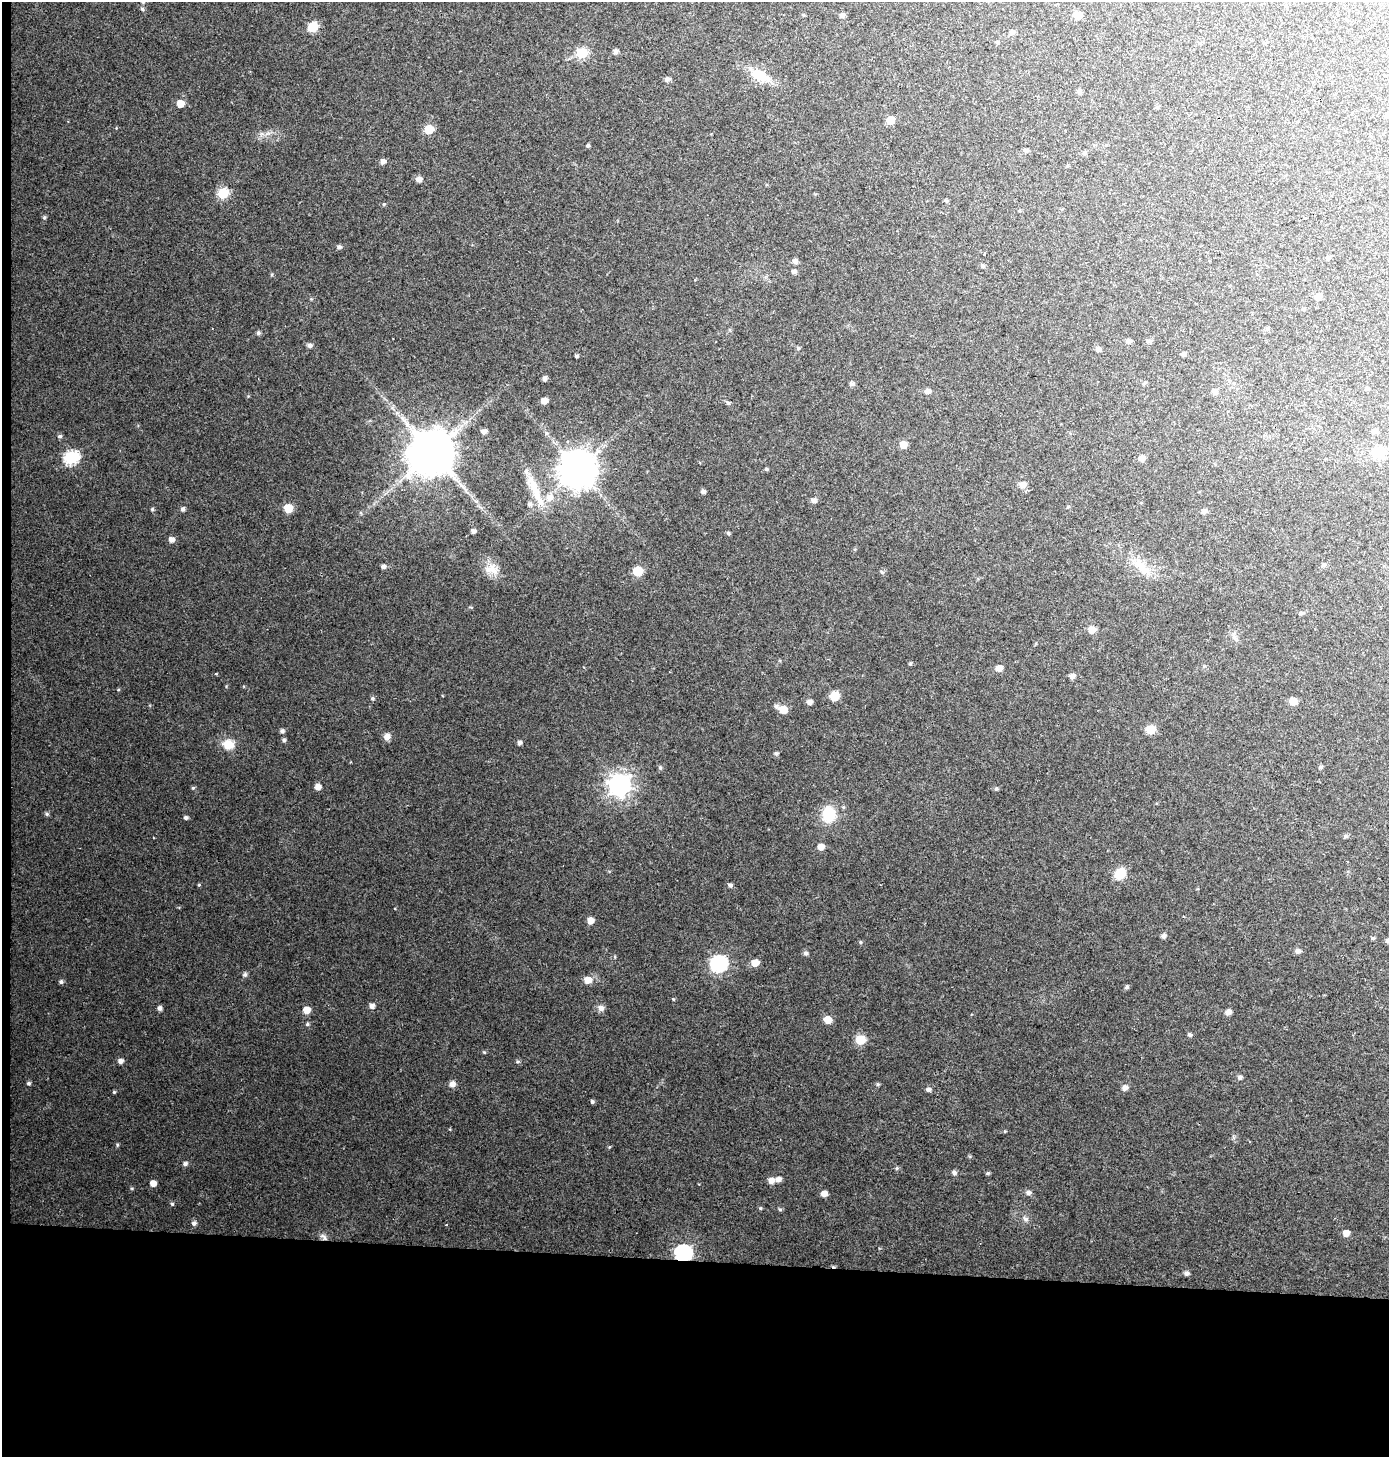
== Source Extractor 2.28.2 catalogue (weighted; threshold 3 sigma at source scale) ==
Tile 7 of 3 x 3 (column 1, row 3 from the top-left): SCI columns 229-1615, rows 10-1464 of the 4620 x 4374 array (HDU 1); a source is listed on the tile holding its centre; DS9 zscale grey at full resolution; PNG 1391 x 1459 px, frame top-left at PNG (2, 2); no overlay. Shown black and unused: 14% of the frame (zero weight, under 2 of 3 exposures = <1% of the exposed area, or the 3 px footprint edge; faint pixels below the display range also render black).
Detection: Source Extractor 2.28.2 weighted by HDU 2 'WHT'; one run over the whole footprint, this tile lists its part. Background 0.055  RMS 0.0061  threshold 0.0277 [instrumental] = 3 sigma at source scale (4.5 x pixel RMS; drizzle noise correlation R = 1.50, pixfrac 1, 0.0396/0.0396 arcsec/px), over >= 5 px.
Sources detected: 162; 1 inside a brighter listed object's ellipse — not listed separately; the other 161 listed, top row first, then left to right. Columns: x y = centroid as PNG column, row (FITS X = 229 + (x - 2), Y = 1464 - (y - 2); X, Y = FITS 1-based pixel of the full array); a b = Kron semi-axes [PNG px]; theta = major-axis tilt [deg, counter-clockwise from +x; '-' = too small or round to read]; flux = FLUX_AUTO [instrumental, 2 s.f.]
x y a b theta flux
142 9 5 4 - 0.94
803 15 5 4 - 0.67
842 15 5 5 - 2.1
1078 15 6 6 - 7.1
313 27 7 6 - 16
1012 32 5 5 - 2
997 42 5 3 - 0.66
616 52 5 5 - 2.3
582 53 6 6 - 35
760 75 24 13 -22 12
667 79 6 5 - 1.7
1079 91 6 6 - 1.4
180 103 5 5 - 8.5
891 120 5 5 - 11
429 129 6 5 - 19
588 145 5 4 - 0.89
1026 151 6 5 - 1.3
1084 153 5 4 - 0.96
383 162 6 5 - 2.1
419 179 6 6 - 2.7
223 193 6 6 - 41
946 201 5 4 - 0.8
384 204 5 4 - 0.58
44 217 5 5 - 0.95
1277 224 4 3 - 2.5
339 247 6 5 - 1.5
984 254 3 3 - 3.3
1328 258 5 5 - 0.94
795 261 6 5 - 2.1
983 266 5 4 - 1.2
794 272 5 5 - 1.5
1318 296 6 6 - 3
1304 309 5 3 - 0.63
1267 329 5 4 - 0.95
258 333 5 5 - 1.2
1128 341 6 5 - 1.9
1150 341 8 5 -6 1.1
309 345 6 6 - 1.6
798 348 5 5 - 0.81
1098 349 6 5 - 2
1183 354 5 4 - 1.4
576 356 4 3 - 0.87
544 379 5 5 - 1.6
852 384 6 5 - 1.6
1143 384 5 4 - 0.63
1367 388 4 4 - 1.1
928 391 6 5 - 2.5
1215 392 5 5 - 2.6
544 400 5 5 - 4.2
728 403 6 4 -71 0.8
1375 431 6 6 - 1.9
484 432 7 5 -4 1.9
546 433 6 4 -89 0.97
60 436 6 4 14 1
903 445 6 5 - 6
432 452 12 11 - 2600
1379 453 6 6 - 44
71 458 7 6 - 77
1141 458 6 6 - 3.6
578 469 10 10 - 1400
766 469 4 4 - 0.74
1022 485 8 8 - 3
534 487 31 11 -65 13
703 492 5 5 - 1.5
550 498 10 8 29 4.7
814 500 7 6 - 1.9
529 504 6 6 - 1.5
1068 507 4 4 - 0.65
288 508 6 6 - 11
152 509 5 4 - 0.75
183 509 5 5 - 1.4
1204 511 6 6 - 2
473 531 4 4 - 2
728 533 5 4 - 0.76
171 540 5 5 - 2.9
1140 565 25 10 -43 9.7
1324 565 6 5 - 1.2
383 566 5 5 - 1.8
491 570 21 8 -7 5.9
637 571 6 6 - 21
882 572 6 5 - 0.92
1301 613 6 4 15 1.1
1092 630 7 6 - 5.3
910 664 6 3 20 0.63
999 668 7 6 - 3.9
216 674 3 3 - 0.63
1072 676 6 5 - 2.2
834 696 7 7 - 9.8
372 698 5 5 - 0.84
1293 701 7 6 - 6.9
809 702 5 5 - 2.1
776 706 7 6 - 1.3
783 710 6 6 - 9
1150 729 6 5 - 20
282 731 6 5 - 1.5
387 737 8 7 - 3
284 740 5 5 - 1.1
519 742 5 5 - 1.7
228 744 13 11 -11 7.8
776 753 6 4 -69 0.96
1320 767 5 5 - 0.85
660 768 6 4 -1 0.79
619 785 8 8 - 380
318 787 5 5 - 3.8
193 788 5 5 - 0.75
996 789 5 4 - 0.87
47 814 5 5 - 0.95
829 814 15 12 -82 18
186 818 5 4 - 1.3
1345 836 6 4 22 1
821 847 5 5 - 4.6
1120 874 9 8 - 15
199 885 4 3 - 0.56
730 885 6 5 - 1.3
590 920 6 6 - 4.5
1163 936 6 6 - 1.6
1373 938 5 4 - 0.82
1297 951 7 6 - 1.7
805 953 6 5 - 1.4
755 963 6 5 - 6.7
719 964 7 7 - 140
245 974 6 5 - 1.3
588 980 7 7 - 5.4
61 982 6 4 75 1.1
1127 987 5 4 - 1.1
673 999 4 4 - 0.53
372 1006 6 6 - 2.2
160 1008 6 5 - 1.7
601 1008 7 7 - 2.7
307 1010 5 5 - 7.1
1228 1012 5 5 - 3.3
827 1019 6 6 - 6.6
307 1024 5 4 - 0.84
1189 1035 5 5 - 1.1
860 1040 6 5 - 23
120 1061 6 5 - 2.3
1240 1077 6 5 - 1.3
29 1083 5 4 - 1.1
452 1084 8 7 - 2.7
878 1084 5 3 - 0.71
1125 1088 6 6 - 2.4
928 1090 6 5 - 1.6
114 1092 5 4 - 0.66
592 1102 5 4 - 1
117 1145 6 3 73 0.63
185 1164 6 5 - 1.5
897 1168 5 3 - 0.68
954 1173 6 5 - 1.7
988 1173 5 4 - 0.83
778 1179 6 6 - 2.6
771 1180 6 6 - 3.8
153 1183 5 5 - 4.1
1028 1193 6 5 - 2.1
824 1194 6 5 - 3.9
172 1204 5 4 - 0.79
1025 1219 8 6 11 1.6
194 1223 7 6 - 1.6
1346 1233 5 5 - 4.9
324 1237 12 4 -49 1.8
683 1253 7 7 - 160
1186 1273 5 5 - 1.7
Overlapping masked pixels (flux is a lower limit): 2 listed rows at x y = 324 1237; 683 1253
Unlisted compact peaks at least as high as the median listed source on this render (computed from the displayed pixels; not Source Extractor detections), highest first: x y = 760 1208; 484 1052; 780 1209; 517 1062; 609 1147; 118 690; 226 686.